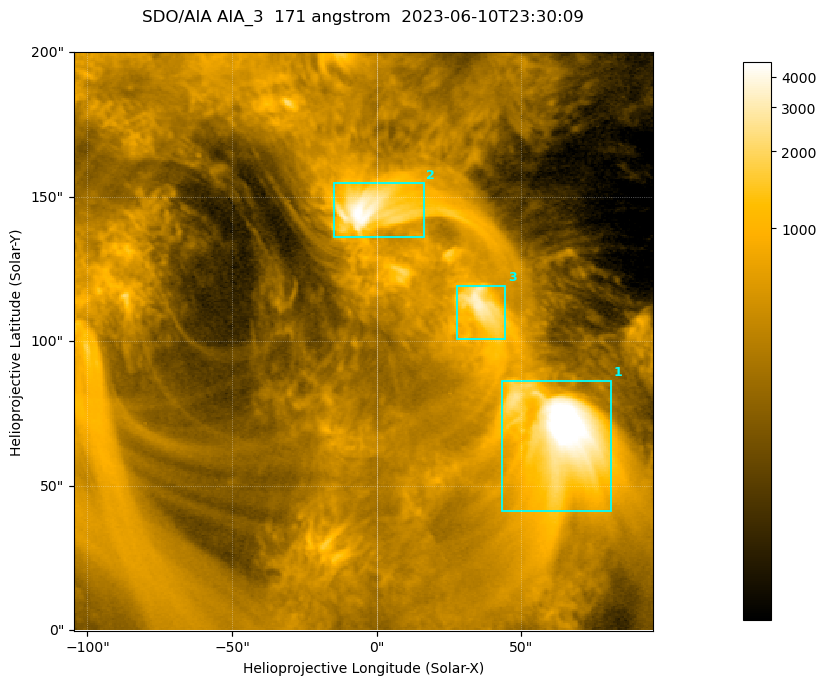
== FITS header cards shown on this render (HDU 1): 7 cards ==
TELESCOP= 'SDO/AIA '           / For AIA: SDO/AIA
INSTRUME= 'AIA_3   '           / For AIA: AIA_ATA1, AIA_ATA2, AIA_ATA3 or AIA_AT
WAVELNTH=                  171 / [angstrom] Wavelength
WAVEUNIT= 'angstrom'           / Wavelength unit: angstrom
DATE-OBS= '2023-06-10T23:30:09.343' / [ISO] Date when observation started; ISO 8
CTYPE1  = 'HPLN-TAN'           / CTYPE1; Typically HPLN
CTYPE2  = 'HPLT-TAN'           / CTYPE2; Typically HPLT

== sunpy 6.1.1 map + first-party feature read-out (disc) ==
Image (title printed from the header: SDO/AIA AIA_3  171 angstrom  2023-06-10T23:30:09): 334 x 334 px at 0.599 arcsec/px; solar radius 945 arcsec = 1577 px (partial field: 1.4% of the solar disc is inside the frame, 100% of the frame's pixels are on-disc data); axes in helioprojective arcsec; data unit not stated in the header (colour bar unlabelled)
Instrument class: DISC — disc imager (sunpy class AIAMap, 171 A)
Bright regions (active regions / flare kernels): reference = the on-disc median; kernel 3 px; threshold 5 sigma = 1094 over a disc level ~354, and >= 1.15x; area >= 111 px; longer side >= 4 px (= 2.4 arcsec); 3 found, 3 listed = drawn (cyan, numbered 1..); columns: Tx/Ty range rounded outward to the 2 arcsec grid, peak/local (2 s.f.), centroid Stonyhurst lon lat
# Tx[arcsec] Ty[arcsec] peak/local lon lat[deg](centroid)
1 42..82 40..86 20 +4 +4
2 -16..18 136..156 13 +0 +9
3 28..46 100..120 9.6 +2 +7